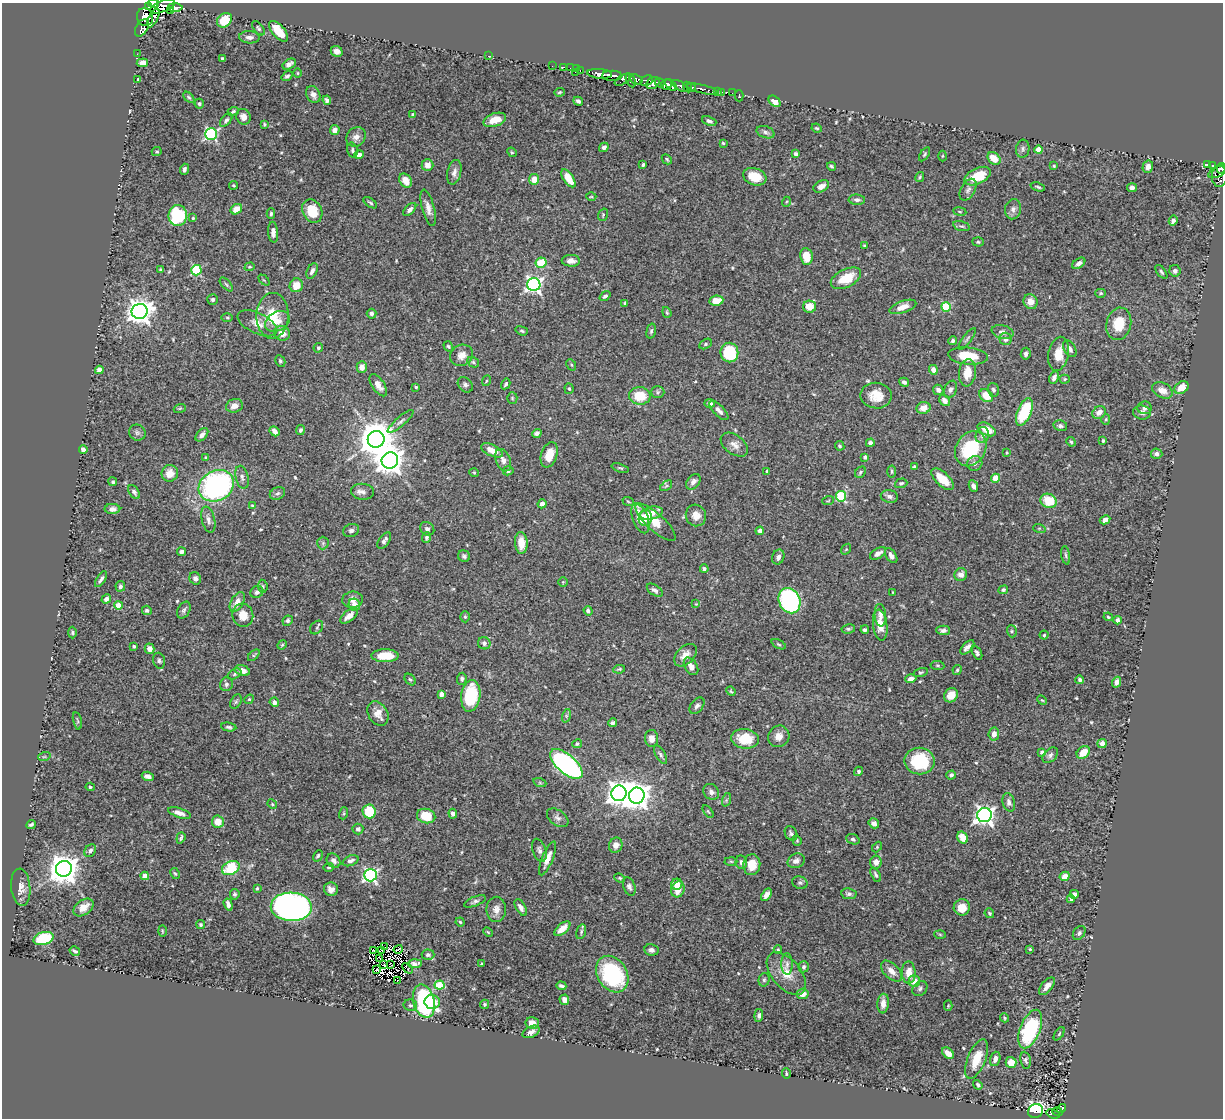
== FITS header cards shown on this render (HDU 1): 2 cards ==
NAXIS1  =                 1221
NAXIS2  =                 1116

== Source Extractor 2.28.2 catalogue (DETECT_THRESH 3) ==
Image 1221 x 1116 px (HDU 1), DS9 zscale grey, 1 PNG px = 1 image px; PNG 1225 x 1120 px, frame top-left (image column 1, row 1116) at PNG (2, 3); each listed source drawn as its Kron ellipse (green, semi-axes under 4 px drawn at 4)
Background 0.512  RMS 0.019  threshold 0.056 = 3 sigma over >= 5 px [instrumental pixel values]
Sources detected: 558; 9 with non-positive FLUX_AUTO (blend fragments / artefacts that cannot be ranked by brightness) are neither listed nor drawn; of the other 549, the 500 brightest by FLUX_AUTO listed and drawn (49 fainter detections omitted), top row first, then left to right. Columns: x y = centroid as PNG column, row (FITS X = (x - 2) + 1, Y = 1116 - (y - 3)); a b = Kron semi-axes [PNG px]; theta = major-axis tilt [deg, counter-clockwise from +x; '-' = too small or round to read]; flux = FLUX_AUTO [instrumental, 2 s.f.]
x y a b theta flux
154 3 5 2 - 66
148 6 3 3 - 56
162 6 13 5 22 2.6
175 7 7 4 -2 430
170 10 3 2 - 55
145 17 9 8 - 420
153 18 10 4 63 110
224 20 8 6 43 31
142 28 9 6 59 190
258 28 8 4 -52 2.2
279 31 13 6 -49 24
249 37 10 6 -2 6.1
337 51 6 5 - 5.9
137 54 2 2 - 3.3
489 56 3 2 - 120
223 58 4 3 - 2.4
142 63 6 4 6 9.5
289 64 7 4 30 4.5
552 66 2 2 - 3.2
563 67 3 2 - 8.2
570 68 2 2 - 3.1
577 69 3 2 - 7.4
580 70 3 2 - 6.8
575 72 3 2 - 5.8
298 73 4 3 - 1.2
600 74 12 5 -5 560
287 76 6 4 36 2.7
612 76 10 5 0 380
636 79 7 4 -21 200
138 80 3 3 - 1.9
623 80 9 4 31 260
631 81 7 3 -63 96
647 81 7 5 27 130
653 83 7 5 37 240
659 83 5 3 - 61
666 84 5 5 - 470
671 85 7 3 -46 350
680 86 9 4 -30 94
687 87 5 3 - 220
691 87 5 3 - 160
702 89 15 4 -13 87
718 91 3 3 - 13
559 92 5 4 - 1.7
722 92 3 2 - 2.4
732 93 2 2 - 2.3
313 94 9 6 -65 7.1
739 96 5 2 - 5
189 97 7 4 -45 2.1
327 100 5 4 - 4.2
578 101 5 4 - 3
775 101 7 5 -43 9.8
199 104 5 4 - 2.5
233 111 5 3 - 1.8
413 114 4 4 - 1.6
243 117 8 7 - 7.3
226 120 8 4 50 3.3
495 120 12 6 18 14
709 121 7 4 -21 3.3
264 124 3 3 - 1.5
817 128 5 3 - 1.7
335 130 5 4 - 5.7
765 132 9 5 -19 3.7
211 134 6 6 - 200
356 137 10 9 - 7.2
723 143 3 3 - 1.4
604 147 5 4 - 4.9
1023 149 9 7 84 3.3
352 150 7 5 -76 2.7
1039 150 4 4 - 22
157 152 5 4 - 1.7
512 152 5 4 - 1.5
796 154 4 4 - 3.8
924 154 8 4 56 2
359 155 5 4 - 7.1
942 156 5 3 - 1.3
994 158 7 5 -40 17
667 159 5 3 - 1.8
1208 164 4 3 - 55
427 165 6 6 - 8.1
643 165 4 3 - 2
831 166 4 3 - 2
1054 166 4 4 - 1.6
1212 166 3 3 - 58
1148 167 6 5 - 7.2
1221 168 5 4 - 110
184 169 6 4 71 3.2
454 172 12 7 76 6.1
1218 172 10 5 26 170
978 176 14 8 26 35
1219 176 11 7 -90 120
755 177 12 8 -20 25
920 177 5 3 - 1.9
568 178 10 5 -55 22
534 179 5 5 - 17
406 181 8 5 -56 13
234 185 4 4 - 1.6
821 186 8 5 28 8
1038 187 7 3 -18 2.1
1132 188 5 4 - 4.3
968 190 12 7 59 4.9
591 197 5 3 - 1.2
857 200 8 5 -3 3.9
786 202 5 3 - 1.2
370 203 8 3 -35 2
428 208 19 6 -75 8.2
236 209 6 5 - 14
410 209 8 4 46 4
1013 209 10 8 77 5.7
312 211 12 9 -63 28
960 211 7 3 -9 1.4
271 214 5 3 - 2.3
178 215 10 9 - 100
603 215 6 4 71 1.7
193 218 4 4 - 1.8
1173 220 5 4 - 4.3
961 226 8 5 -14 2.6
273 232 10 5 -85 6.1
978 242 5 5 - 1.9
864 245 3 2 - 1.3
806 256 8 6 -82 22
571 261 9 6 -1 6.9
541 263 5 5 - 31
1079 263 7 4 36 4.6
250 267 5 4 - 1.6
160 270 3 2 - 1.5
196 270 5 5 - 77
312 271 8 5 65 5.6
1175 271 6 5 - 3.5
1161 272 8 4 -53 2.6
846 278 16 9 27 30
264 280 6 4 -44 1.5
226 284 8 4 -48 2.1
296 285 7 6 - 17
534 285 6 6 - 400
1101 293 5 4 - 1.7
605 296 6 4 39 2.7
213 299 5 5 - 3.1
716 301 7 5 8 18
1030 302 7 7 - 12
625 303 4 3 - 2.8
810 307 6 6 - 21
903 307 14 6 20 13
946 307 5 4 - 69
140 311 8 7 - 1200
667 312 5 4 - 1.7
371 314 5 5 - 3.3
272 316 23 16 87 37
227 318 5 3 - 1.3
277 321 13 9 29 13
257 323 21 10 -26 14
1119 324 16 12 76 30
522 331 6 4 -19 1.9
651 331 7 4 75 2.2
1003 332 11 6 -12 5.3
282 333 8 7 - 12
967 339 13 3 53 2.3
1006 339 6 6 - 4.9
953 341 4 4 - 2.8
706 344 7 4 28 2.2
448 346 5 4 - 1.8
318 348 5 4 - 2.1
1070 349 9 5 -60 4.6
729 353 10 9 - 69
1026 354 6 5 - 3.5
1059 354 17 10 79 18
462 355 12 10 31 11
968 356 20 8 -5 27
280 361 6 5 - 2.2
473 362 6 5 - 2.4
571 365 6 4 -61 1.9
362 367 6 5 - 7.3
99 370 4 4 - 13
933 370 5 4 - 7.2
967 373 14 8 83 18
1054 377 6 4 64 5
1065 379 5 4 - 1.7
486 381 5 3 - 1.4
904 382 5 4 - 4.3
506 384 6 3 59 2
378 385 13 6 -56 8.2
465 385 8 6 -47 3.9
416 387 3 3 - 1.3
1181 387 8 5 39 15
569 389 5 4 - 2.3
951 389 9 6 67 3.8
938 390 5 5 - 4.5
993 390 7 5 -72 3.2
1162 390 11 7 -27 11
658 392 7 6 - 2.9
640 396 11 8 -2 30
876 396 15 13 -8 19
986 396 7 5 -39 20
512 398 5 5 - 1.7
945 401 6 5 - 6.1
710 403 5 4 - 4.3
234 406 8 6 18 9.6
180 408 6 4 19 1.5
923 408 7 6 - 10
1145 408 7 6 - 4.9
719 410 12 5 -45 5.2
1024 412 14 6 67 74
1099 412 7 6 - 9
1142 412 9 7 -7 5
1106 419 5 4 - 1.7
401 421 16 4 41 4.4
1060 426 7 5 -11 2.9
987 429 10 5 -28 19
300 430 5 4 - 2.7
274 431 5 4 - 6.1
137 433 8 8 - 3.7
537 433 5 4 - 4.3
202 435 8 5 48 5.7
982 435 8 6 73 5.3
376 439 8 8 - 3300
1103 441 4 3 - 2.1
1071 442 5 4 - 2.2
870 443 4 4 - 4.4
734 445 15 9 -36 9.3
840 446 5 4 - 2
83 449 4 4 - 4.4
971 449 18 14 60 70
492 450 11 5 -25 17
1006 453 3 2 - 1.3
1157 454 5 5 - 4.4
549 455 13 8 71 22
205 457 3 3 - 1.5
865 457 4 4 - 4.4
390 460 8 8 - 1400
503 460 12 7 -67 7.5
975 463 8 7 - 5.5
914 466 4 3 - 1.6
620 468 9 3 -19 1.8
508 471 5 4 - 2.5
892 471 6 3 -85 1.8
767 472 4 3 - 1.8
860 472 6 4 49 2.2
170 473 8 8 - 13
474 473 4 4 - 1.3
242 477 12 6 -76 5.2
996 478 4 4 - 28
943 479 14 6 -43 22
113 482 4 4 - 2.2
693 482 9 6 50 5.2
901 483 6 4 18 2.3
216 486 18 15 29 260
666 486 7 3 37 1.8
973 486 6 4 -65 4.5
134 492 8 4 -56 3.5
363 492 11 8 -4 6.1
277 493 8 6 24 3.4
841 496 5 5 - 84
889 496 9 6 -11 4.3
628 501 6 3 -20 1.3
828 501 6 3 19 1.3
1048 501 8 7 - 33
542 504 5 4 - 4.8
252 505 4 3 - 1.3
112 509 8 5 0 5.3
651 513 11 6 13 14
696 515 11 10 - 11
640 518 16 7 -69 21
645 518 8 6 72 14
208 520 13 6 -78 5.6
1105 520 5 4 - 5.9
655 522 26 8 -42 24
1039 528 6 4 -17 1.6
427 529 7 6 - 4.2
351 530 8 6 22 3.7
760 531 4 4 - 5.9
426 537 5 4 - 2.8
384 540 9 5 53 4.4
323 543 6 6 - 2.6
521 543 11 6 -86 18
846 549 6 4 55 1.3
181 552 4 4 - 4.5
878 553 9 5 31 6.7
1066 555 9 4 -81 2.4
464 556 6 5 - 2.9
891 556 8 5 -56 5.3
778 557 7 6 - 5.4
704 569 4 4 - 3.4
961 574 6 6 - 7.2
195 578 6 5 - 3.9
101 579 9 4 57 3.8
563 582 4 4 - 1.3
120 586 5 4 - 3.1
263 586 6 4 -82 1.6
655 590 9 5 -35 4.5
1003 590 5 4 - 2.3
257 592 7 6 - 4.1
893 593 4 2 - 1.3
106 599 5 4 - 5.8
353 600 10 8 7 8.7
789 601 13 10 -66 170
237 602 11 6 60 10
696 604 4 4 - 1.5
118 605 4 4 - 22
354 605 6 5 - 9.8
147 610 5 4 - 2.7
184 610 9 6 61 3.3
588 611 5 4 - 3.9
243 615 12 10 -74 16
880 615 11 5 -85 5.1
349 616 10 5 39 11
465 617 5 4 - 1.9
1108 617 4 3 - 1.5
1117 620 4 4 - 4.1
288 621 5 5 - 2.5
880 625 15 7 -83 17
317 628 7 5 48 2.3
848 629 7 4 9 2.2
865 630 4 3 - 2.4
943 630 7 4 -2 4.2
1012 631 6 5 - 1.9
72 633 6 4 -90 1.9
1044 635 4 4 - 1.6
484 643 6 6 - 4
779 644 8 4 -27 1.9
282 645 5 4 - 1.5
134 646 3 3 - 2
967 647 9 5 46 5.6
150 649 5 5 - 6.4
977 653 7 4 -60 3
254 655 7 4 45 2
685 655 13 8 44 11
385 656 14 6 -1 29
159 661 8 5 -74 3
937 665 7 4 -7 1.9
691 666 9 6 -58 7.1
619 669 6 4 8 1.7
242 670 8 5 -20 11
957 670 5 4 - 1.8
921 672 7 4 16 1.8
235 674 7 5 29 2.2
462 679 6 5 - 2.8
911 679 6 4 16 7.2
410 680 6 4 -48 2.3
1080 680 4 3 - 3
1116 682 5 4 - 5
226 684 7 6 - 3.5
731 691 5 4 - 1.4
441 694 4 4 - 10
951 695 7 6 - 12
471 696 16 9 83 66
249 699 5 4 - 1.4
1042 700 5 3 - 1.3
236 702 8 5 63 2.3
274 702 5 4 - 5.3
697 706 9 6 51 3.9
378 714 13 9 -59 11
566 716 7 4 72 2.3
77 721 9 3 -76 2
612 723 5 4 - 3.3
229 727 8 4 -9 2.8
994 734 6 5 - 8.7
779 736 11 10 - 9.8
652 738 8 6 -88 9.5
745 739 14 10 -7 34
1102 743 4 4 - 7
577 744 5 4 - 2.4
1042 752 4 4 - 5.3
1083 752 7 5 42 18
660 755 10 5 -60 3.1
1050 755 9 6 45 4
44 757 6 4 19 1.7
919 761 15 13 -9 60
566 764 20 9 -41 360
858 771 5 4 - 2.4
951 775 5 4 - 2.8
148 776 6 4 -18 5.4
540 783 6 4 -18 1.8
90 787 4 4 - 2
711 792 8 7 - 5.1
619 793 8 7 - 1200
637 796 8 8 - 1300
726 800 7 4 71 2.3
1009 802 9 6 -74 5.3
272 804 5 4 - 1.5
369 811 7 6 - 39
708 811 7 3 -56 1.4
179 813 12 4 -18 7.7
344 813 6 4 71 1.6
453 814 5 4 - 4.4
984 815 7 7 - 580
426 816 9 7 -14 31
558 818 12 7 -36 5.1
218 822 6 6 - 16
874 823 5 4 - 4.4
31 825 5 3 - 2.5
358 829 5 5 - 3
791 833 7 6 - 3.6
181 838 6 3 70 2.2
963 838 6 5 - 17
853 839 7 5 -20 2.7
797 840 5 4 - 1.6
616 845 7 6 - 8.8
877 847 6 4 47 1.5
539 850 12 6 -70 4.9
90 851 7 5 55 3.7
318 856 6 4 61 2.2
548 858 18 5 68 11
334 861 8 6 -51 4.8
350 861 8 5 21 4.5
731 861 6 4 -2 1.7
796 861 9 7 26 5.2
741 862 7 5 -78 3.6
876 862 6 5 - 9.3
752 865 10 8 84 18
329 867 5 3 - 1.5
231 868 9 6 27 49
64 869 8 8 - 2000
175 873 6 4 -60 1.7
370 875 6 6 - 250
876 875 8 4 -62 2.7
145 876 4 4 - 18
1065 876 5 4 - 11
620 878 5 4 - 1.6
800 883 8 6 -22 3
677 884 5 5 - 13
629 886 9 6 -69 4.3
21 887 19 9 -85 10
257 888 4 3 - 1.4
331 889 7 7 - 8.2
678 889 8 6 72 15
235 894 5 5 - 2.3
849 894 7 5 -8 3.3
1074 894 4 4 - 4.4
766 895 7 4 54 6.9
1071 899 4 4 - 3.1
475 901 11 4 22 3.6
228 904 6 4 -72 5.2
83 907 11 7 37 13
291 907 21 14 -2 440
521 907 9 4 -60 4.8
962 907 8 8 - 18
496 909 12 9 89 8.4
989 913 5 4 - 2
460 922 4 3 - 1.5
201 925 4 4 - 2
562 929 9 5 41 14
162 931 6 3 -89 1.4
488 932 5 3 - 1.2
581 932 8 4 75 2.2
1079 933 8 5 54 3.1
940 934 6 4 -3 1.3
43 938 10 6 15 82
385 947 3 2 - 1.5
398 949 5 2 - 5.4
1030 949 3 3 - 1.3
651 950 7 6 - 5.2
778 950 4 3 - 1.4
75 951 5 3 - 2.4
373 951 3 2 - 2.5
382 951 3 2 - 1.9
428 955 6 5 - 3.3
380 958 3 2 - 1.3
415 964 7 4 5 4.8
482 964 4 3 - 1.4
787 964 11 5 90 4.5
384 965 3 3 - 2.9
391 965 3 2 - 1.3
804 967 6 5 - 2.9
408 968 6 2 -48 2.9
377 969 3 3 - 3.8
891 971 13 7 -44 10
909 973 11 7 -90 15
612 974 19 14 -58 120
786 974 25 14 -50 25
764 980 7 5 75 2.7
398 981 3 2 - 1.4
914 981 6 5 - 12
440 985 5 4 - 65
561 986 5 3 - 2.6
1047 986 10 5 50 7.9
920 989 8 6 44 3.6
803 994 6 5 - 9.5
564 1000 5 5 - 4.7
424 1001 17 10 -75 150
432 1002 7 7 - 19
883 1003 10 6 85 8.4
484 1004 4 4 - 1.8
410 1005 7 6 - 3
948 1006 5 4 - 1.5
759 1015 6 4 84 3.3
1004 1018 5 4 - 1.6
532 1023 7 5 -11 7.6
1030 1029 20 10 68 130
531 1032 9 5 26 6.3
1059 1034 7 3 55 1.7
948 1053 7 4 -41 10
977 1059 21 9 68 30
995 1059 7 5 71 6.2
1026 1060 8 5 -81 3.2
1011 1062 5 5 - 14
786 1073 5 3 - 1.5
978 1085 5 4 - 2.8
1062 1109 5 4 - 49
1035 1111 8 6 37 210
1057 1112 5 3 - 25
1053 1114 7 4 -19 54
At the frame edge (FLAGS 8, measured only in part): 3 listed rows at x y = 154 3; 162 6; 1221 168
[49 fainter detections neither listed nor drawn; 9 non-positive-flux detections neither listed nor drawn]